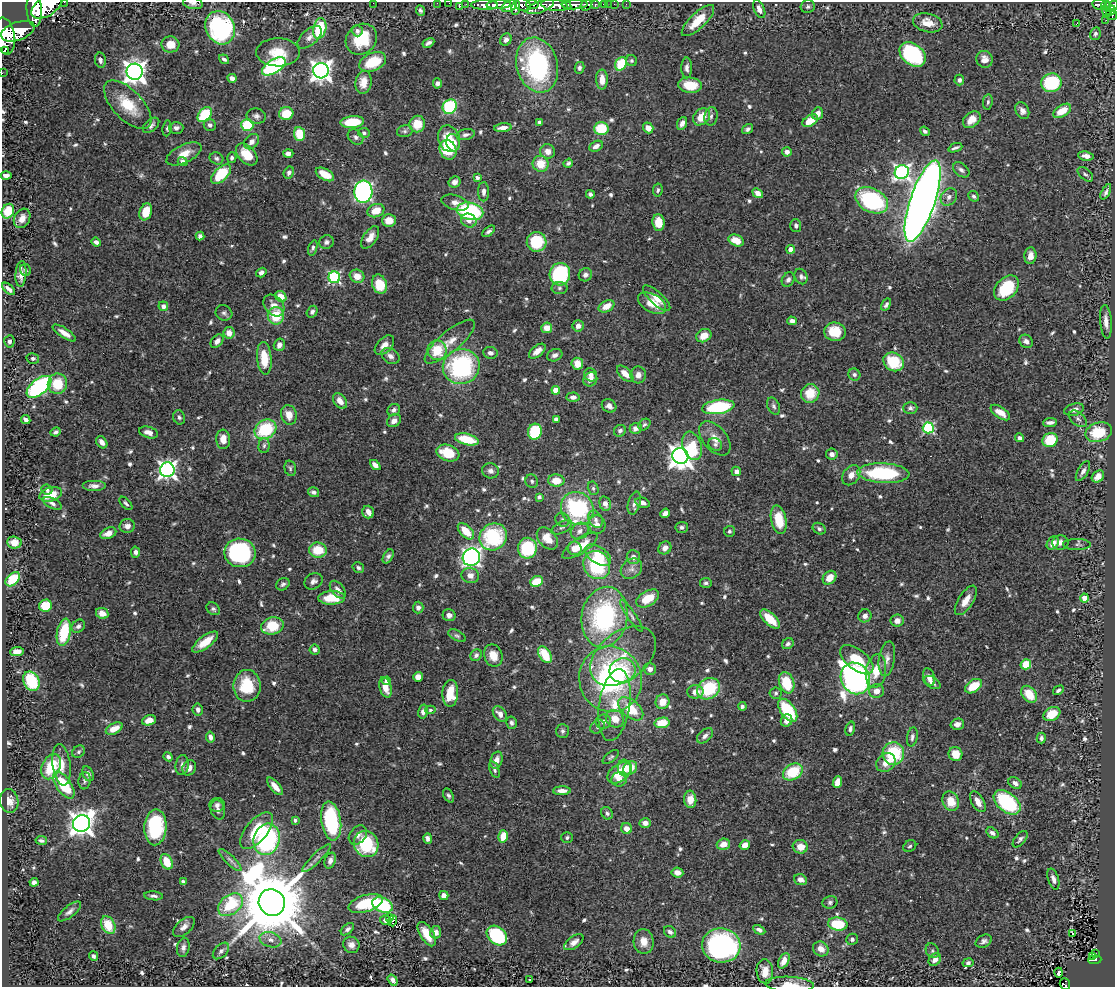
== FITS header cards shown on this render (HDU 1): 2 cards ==
NAXIS1  =                 1113
NAXIS2  =                  985

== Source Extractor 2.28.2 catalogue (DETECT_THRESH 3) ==
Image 1113 x 985 px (HDU 1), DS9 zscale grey, 1 PNG px = 1 image px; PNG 1117 x 989 px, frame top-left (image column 1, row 985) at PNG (2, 2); each listed source drawn as its Kron ellipse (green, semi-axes under 4 px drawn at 4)
Background 0.576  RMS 0.027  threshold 0.08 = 3 sigma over >= 5 px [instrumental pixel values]
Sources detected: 692; of the 692, the 500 brightest by FLUX_AUTO listed and drawn (192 fainter detections omitted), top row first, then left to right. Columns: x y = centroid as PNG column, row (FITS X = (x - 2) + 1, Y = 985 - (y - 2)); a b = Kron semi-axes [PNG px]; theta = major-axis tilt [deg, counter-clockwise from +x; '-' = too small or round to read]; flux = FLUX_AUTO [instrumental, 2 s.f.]
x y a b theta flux
64 2 2 2 - 29
193 3 10 5 -9 4.8
373 3 2 2 - 23
437 3 2 2 - 8
449 3 2 2 - 9.1
466 4 2 2 - 11
533 4 6 4 -3 280
604 4 4 3 - 47
609 4 2 2 - 9.8
614 4 2 2 - 9.4
626 4 2 2 - 6.8
1099 4 7 5 -10 140
485 5 13 4 -1 1100
498 5 12 4 3 1200
522 5 8 6 -25 880
554 5 13 5 -8 2600
566 5 5 3 - 410
575 5 13 4 2 1200
586 5 6 5 - 250
595 5 3 3 - 170
1105 5 4 3 - 130
47 6 17 10 35 4000
509 6 8 5 26 750
540 6 14 6 21 1200
1113 6 5 4 - 230
459 7 3 2 - 56
516 7 8 3 82 450
808 7 7 6 - 4.5
34 9 17 7 -86 3600
759 9 9 5 -67 10
1107 9 7 3 81 99
1111 10 5 3 - 200
420 11 5 4 - 4.2
1111 15 6 5 - 220
1106 20 2 2 - 9.2
698 21 21 8 44 45
928 23 15 9 -13 23
1076 24 4 3 - 110
220 28 17 14 -65 270
320 28 10 6 77 85
18 31 17 9 20 3700
357 31 6 5 - 5.9
1095 34 6 5 - 5.5
5 36 18 10 -81 3800
310 37 14 7 42 11
361 39 16 14 43 73
506 40 6 5 - 7
428 43 6 4 29 5.3
170 44 9 8 - 23
5 50 2 2 - 2800
278 52 22 14 -1 43
913 54 14 10 -38 210
224 59 5 3 - 5
985 59 8 8 - 14
100 60 8 5 -79 6.2
631 61 5 5 - 4.3
373 62 14 9 24 60
621 64 7 5 57 64
537 65 28 20 -75 270
274 66 13 6 31 280
579 68 6 5 - 5
687 68 10 5 -90 7.3
321 71 7 7 - 1300
135 72 8 8 - 1500
2 73 2 2 - 6.5
232 78 4 4 - 7.4
602 79 10 6 -90 18
959 80 5 5 - 4.5
363 82 12 8 83 24
437 83 5 4 - 5.8
1051 83 10 9 - 130
690 85 12 7 -7 43
988 102 8 5 82 3.9
128 105 30 14 -46 59
450 107 7 6 - 170
1022 111 9 6 -63 8.9
1062 111 10 5 31 31
286 114 7 6 - 40
818 114 6 5 - 15
205 115 8 6 51 110
256 116 10 7 -10 6.8
711 116 9 6 80 6
701 117 9 7 47 30
972 120 10 7 39 21
810 121 8 5 32 33
352 122 12 6 5 62
540 122 4 3 - 4.6
682 123 7 4 67 9
417 124 8 8 - 35
151 125 10 5 41 6.4
210 125 6 6 - 6.9
247 125 6 5 - 81
167 128 8 4 84 3.9
176 128 7 6 - 6.6
503 128 9 4 7 12
601 128 7 6 - 60
648 128 6 5 - 19
748 129 6 4 34 5.1
405 131 8 6 14 4.5
925 131 5 4 - 4.6
364 133 5 5 - 4
299 134 7 5 -83 47
466 135 9 5 12 5.5
356 137 8 6 -40 6.3
449 139 13 10 -69 39
251 142 9 6 45 9.4
453 143 9 6 -74 20
596 146 7 5 28 9.6
955 148 7 3 20 4.2
448 150 10 8 -70 77
548 151 7 7 - 14
787 152 5 4 - 8.7
184 154 19 9 26 25
247 154 13 8 -46 35
288 154 5 4 - 9.4
1086 156 8 4 -9 9.5
216 158 7 6 - 4.4
232 158 5 4 - 4.4
183 162 5 4 - 6.5
568 163 5 4 - 4.4
541 164 8 8 - 35
961 170 9 6 -39 6.3
289 172 6 5 - 6.7
902 172 7 7 - 530
221 174 12 6 43 82
325 174 10 5 -29 26
1085 174 9 5 -42 4.3
6 176 5 4 - 11
477 178 4 4 - 5.3
455 182 6 5 - 9.7
658 190 6 4 80 3.8
363 192 11 9 85 510
484 192 9 5 89 7.9
1106 192 8 3 64 4.5
758 193 6 4 -39 13
590 194 4 4 - 5.1
974 196 6 4 -43 4.1
949 197 9 7 51 9
872 200 17 11 -27 220
923 201 42 12 71 2700
455 203 14 7 -16 14
8 211 7 6 - 51
376 211 8 6 19 28
470 211 13 8 -13 190
146 212 9 6 71 41
22 218 10 7 60 18
389 220 7 6 - 26
469 220 8 6 -23 9.8
658 222 8 6 -84 29
796 226 6 5 - 5.5
489 231 7 4 38 5
200 236 4 4 - 4.5
370 237 13 6 55 15
736 241 8 5 -22 30
96 242 5 4 - 5.9
326 242 7 6 - 5.5
537 242 10 10 - 80
313 248 8 4 73 3.8
791 249 4 4 - 23
1030 256 8 6 85 14
26 270 6 5 - 4
261 273 5 4 - 6.3
21 274 13 5 85 14
560 274 11 10 - 160
585 275 7 6 - 7.6
357 276 7 6 - 22
801 276 8 6 -66 6
334 277 6 6 - 250
788 280 7 6 - 6.2
379 284 10 7 -72 54
559 288 8 6 1 5.4
1006 288 14 10 46 90
9 289 8 4 -42 8.8
281 296 6 5 - 27
657 298 17 6 -42 22
652 303 15 9 -29 32
886 305 6 4 57 5
163 306 5 4 - 9.6
274 306 12 9 -48 18
607 306 8 5 28 24
312 312 6 5 - 4.9
224 313 8 7 - 5.5
276 316 9 8 - 60
792 321 4 4 - 7.4
1106 322 17 6 -85 15
578 326 5 5 - 10
547 328 5 5 - 21
835 332 11 9 -6 51
64 333 13 5 -34 14
229 333 6 5 - 15
704 336 8 6 31 24
9 341 6 5 - 5.1
217 341 7 5 48 9.1
1026 341 7 6 - 7.7
450 342 31 10 40 30
279 345 6 5 - 9.3
384 345 11 7 46 15
437 350 10 9 - 51
537 351 10 5 39 14
490 353 7 6 - 6.8
555 355 8 6 22 7.5
390 356 10 7 -35 8.2
33 358 6 5 - 4.1
264 358 16 7 -85 45
894 362 11 9 -31 72
577 364 6 5 - 23
461 367 18 17 - 240
625 374 10 5 -44 18
591 375 7 6 - 9.8
638 375 8 7 - 12
854 375 6 6 - 4.5
590 379 7 6 - 13
57 384 10 9 - 50
39 387 14 7 39 290
556 390 4 4 - 34
810 393 9 9 - 40
573 397 6 4 3 8
340 401 9 6 -53 15
609 406 7 6 - 8.1
773 406 9 6 -64 4.6
718 407 16 7 8 140
910 408 7 6 - 5.2
394 410 6 5 - 6.5
1074 410 10 6 15 10
1000 413 11 5 -34 19
289 415 10 7 -74 19
179 417 7 5 -71 4.6
556 419 4 4 - 8.3
1078 419 10 6 -41 6.5
26 420 5 4 - 6.6
394 421 7 6 - 11
1050 422 7 3 5 7.3
644 425 7 5 42 3.9
636 428 6 5 - 9.7
928 428 5 5 - 190
265 429 11 9 30 100
620 431 6 5 - 5.5
56 432 5 3 - 4.3
149 432 10 5 -17 13
535 432 8 7 - 110
1099 432 13 9 17 70
715 438 20 12 -50 22
1020 438 4 4 - 5.8
223 439 10 7 -85 19
467 439 12 5 -14 56
1050 440 7 7 - 59
102 442 6 5 - 11
715 444 7 6 - 5.6
264 446 7 5 86 4.3
692 446 15 9 -72 59
448 453 12 8 -19 57
832 454 6 5 - 9.6
680 456 8 7 - 1700
375 465 6 4 -44 11
290 468 8 5 -75 3.8
167 470 7 7 - 740
491 471 8 7 - 7.3
736 471 5 4 - 7.1
1083 471 11 5 59 9
883 473 26 10 -3 170
851 475 11 8 54 14
1098 476 7 5 43 17
532 481 7 6 - 4.1
556 481 8 6 -2 27
94 486 12 5 0 9.5
593 488 7 5 -75 4.1
47 490 6 5 - 4.1
313 492 6 5 - 6.2
51 494 11 7 19 40
539 497 4 3 - 4.1
52 503 10 5 -28 6.7
126 503 8 4 -48 4.2
634 503 12 6 76 7.8
643 503 7 5 -14 7.8
605 504 7 5 -75 12
577 508 17 16 - 190
368 512 6 5 - 14
665 513 5 4 - 8.9
595 519 9 6 -64 7.7
562 520 7 6 - 5.6
779 520 14 7 -78 50
597 525 9 8 - 11
127 526 7 7 - 9.5
562 527 11 5 28 6.1
682 527 6 5 - 4.4
819 529 7 5 -33 4.8
466 531 10 5 -45 36
580 531 9 7 35 9.4
729 531 5 5 - 4
108 533 8 5 23 15
493 537 14 13 - 150
547 538 13 8 -49 30
14 542 7 6 - 15
1060 542 8 7 - 9.3
1053 543 7 5 55 15
1077 544 14 5 0 4.6
580 546 20 7 34 39
527 548 10 9 - 120
575 548 7 6 - 19
665 548 7 6 - 12
318 550 9 7 -5 49
135 552 5 4 - 6.1
240 553 16 14 -10 250
598 555 15 8 -33 41
388 556 7 4 60 5.3
471 557 9 8 - 560
633 557 7 6 - 9.4
597 565 14 13 - 130
358 568 6 5 - 4.1
631 569 11 9 39 11
470 575 9 7 -11 12
829 578 7 6 - 23
13 579 8 5 44 52
313 581 9 7 29 7.7
537 581 6 5 - 45
706 583 5 5 - 4.9
283 584 7 5 37 4.7
338 590 10 6 -51 9.8
332 598 13 6 1 49
648 598 12 7 31 42
1084 598 4 4 - 24
966 600 17 7 57 20
46 606 6 6 - 54
418 607 6 5 - 7.5
213 609 7 5 -40 4.5
102 613 6 5 - 17
449 615 6 6 - 8.7
631 616 19 4 -56 7.1
865 616 7 6 - 9.5
605 617 30 23 80 270
770 619 12 6 -43 39
897 621 6 6 - 12
78 626 7 6 - 5.4
272 626 11 8 15 56
64 632 14 7 79 86
457 636 9 5 -28 4.4
205 642 15 6 37 29
788 644 6 5 - 4.8
315 650 5 5 - 5.4
17 652 7 4 5 16
476 655 6 5 - 5
493 655 11 9 -68 22
545 655 9 5 -55 61
623 656 37 24 38 81
887 659 17 8 81 14
857 660 19 10 -37 49
1026 664 5 5 - 45
650 669 6 6 - 11
622 670 13 12 - 52
876 671 17 10 81 31
418 677 5 5 - 17
929 677 9 5 -72 11
855 678 16 14 -61 920
610 679 33 31 -72 360
31 681 10 7 -63 89
387 681 4 4 - 16
787 683 11 7 -72 67
932 683 9 5 -31 7.4
247 686 16 13 89 76
974 686 9 6 34 44
385 687 10 6 -74 22
709 689 12 10 33 100
1058 690 6 4 31 4.1
876 691 7 7 - 13
695 692 8 6 1 15
450 693 13 8 86 41
776 693 6 6 - 4.4
1029 694 9 6 -52 39
662 702 7 7 - 30
614 705 36 15 81 63
742 706 4 4 - 4.1
631 709 15 8 -40 64
198 710 6 5 - 6.4
430 710 5 4 - 3.8
788 710 13 7 -54 110
423 712 7 5 77 8.8
500 714 8 6 -50 11
1052 714 9 6 29 36
615 719 9 8 - 26
149 720 7 5 20 19
787 721 6 5 - 12
603 722 8 7 - 9.6
512 723 6 5 - 5.8
662 723 7 5 11 42
957 724 7 5 15 10
598 727 8 6 43 5.7
114 729 9 5 27 24
850 729 7 4 74 5.1
562 731 7 6 - 5.1
705 736 9 6 41 8.6
210 737 6 4 -80 8.4
912 737 10 5 79 5.4
1041 738 5 4 - 4.8
79 752 7 5 46 4.5
893 754 11 11 - 110
955 754 7 7 - 25
168 757 5 4 - 5.5
611 757 9 5 36 3.9
496 760 9 6 73 12
886 763 10 8 40 19
62 765 21 9 -83 25
182 765 10 6 83 8.4
51 767 13 9 64 73
189 768 8 6 65 10
625 768 8 7 - 15
630 768 7 6 - 34
494 770 8 4 -71 4.7
793 772 10 7 32 71
619 773 13 8 38 41
88 774 8 5 -66 6.2
619 779 8 7 - 15
85 781 9 6 80 4.9
837 782 6 4 69 23
1015 783 7 5 -34 7.8
64 785 15 7 -55 82
275 786 11 5 -51 16
562 791 9 4 1 12
448 795 7 5 -60 4.7
690 799 8 6 -86 23
9 801 12 9 -81 18
951 801 10 8 -66 30
978 802 11 6 -60 16
1007 802 15 9 -39 160
217 805 7 7 - 6.5
218 810 10 7 -74 8.4
607 813 7 5 -55 5
295 820 4 3 - 4.8
331 821 20 10 -81 180
82 823 9 8 - 1800
645 823 6 5 - 11
155 827 18 11 87 150
627 829 5 5 - 14
257 831 22 10 50 68
992 833 7 4 -35 6.6
358 835 11 7 48 9.5
503 836 6 4 75 34
567 837 6 5 - 4.2
267 839 16 13 74 250
428 839 5 4 - 6
1020 839 10 5 50 5.1
41 840 6 4 -8 4.7
366 844 13 12 - 120
723 844 6 5 - 20
745 845 5 4 - 18
910 846 7 5 32 4.2
800 847 7 6 - 21
317 858 19 5 44 8.7
230 860 15 4 -44 7.2
330 861 8 5 71 8
167 862 8 5 -65 41
677 873 6 5 - 13
1053 879 11 5 -72 8.5
800 880 7 5 -19 11
34 882 4 4 - 7.1
183 882 4 4 - 7.9
154 896 9 4 -5 5.6
444 896 4 4 - 12
272 902 14 13 - 24000
830 902 7 6 - 4.8
365 903 18 8 18 79
230 905 14 9 39 96
383 905 10 7 -24 150
69 911 14 5 39 7.6
390 918 3 2 - 5.4
386 920 6 4 3 9.1
393 921 5 2 - 3.9
838 924 10 6 -8 76
108 925 9 6 -62 47
184 927 13 7 41 11
347 929 8 4 40 4.7
759 930 6 4 -28 6.2
436 932 6 5 - 12
670 932 6 5 - 5.7
1072 933 3 3 - 48
427 934 14 6 -58 36
497 935 11 8 -41 140
852 939 6 5 - 5.2
270 940 11 7 -17 11
984 941 8 6 27 6.3
574 942 11 6 35 11
644 942 12 10 -84 19
351 945 8 8 - 9.6
721 945 19 17 -7 380
183 947 10 6 80 7.3
821 949 8 7 - 14
221 951 10 6 45 6.1
932 951 8 6 -55 4.2
1095 954 3 3 - 5.6
94 956 5 4 - 4.4
1093 957 4 2 - 7.2
935 960 7 5 48 11
1095 960 6 3 5 64
784 961 8 5 62 16
968 963 5 4 - 4.4
765 971 12 8 -86 18
1059 973 5 3 - 4.9
393 980 6 4 -54 7.1
530 980 3 3 - 12
790 984 24 7 -3 22
1065 984 6 5 - 26
At the frame edge (FLAGS 8, measured only in part): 12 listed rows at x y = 64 2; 193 3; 373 3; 437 3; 449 3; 47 6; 1113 6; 34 9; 5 36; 2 73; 790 984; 1065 984
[192 fainter detections neither listed nor drawn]